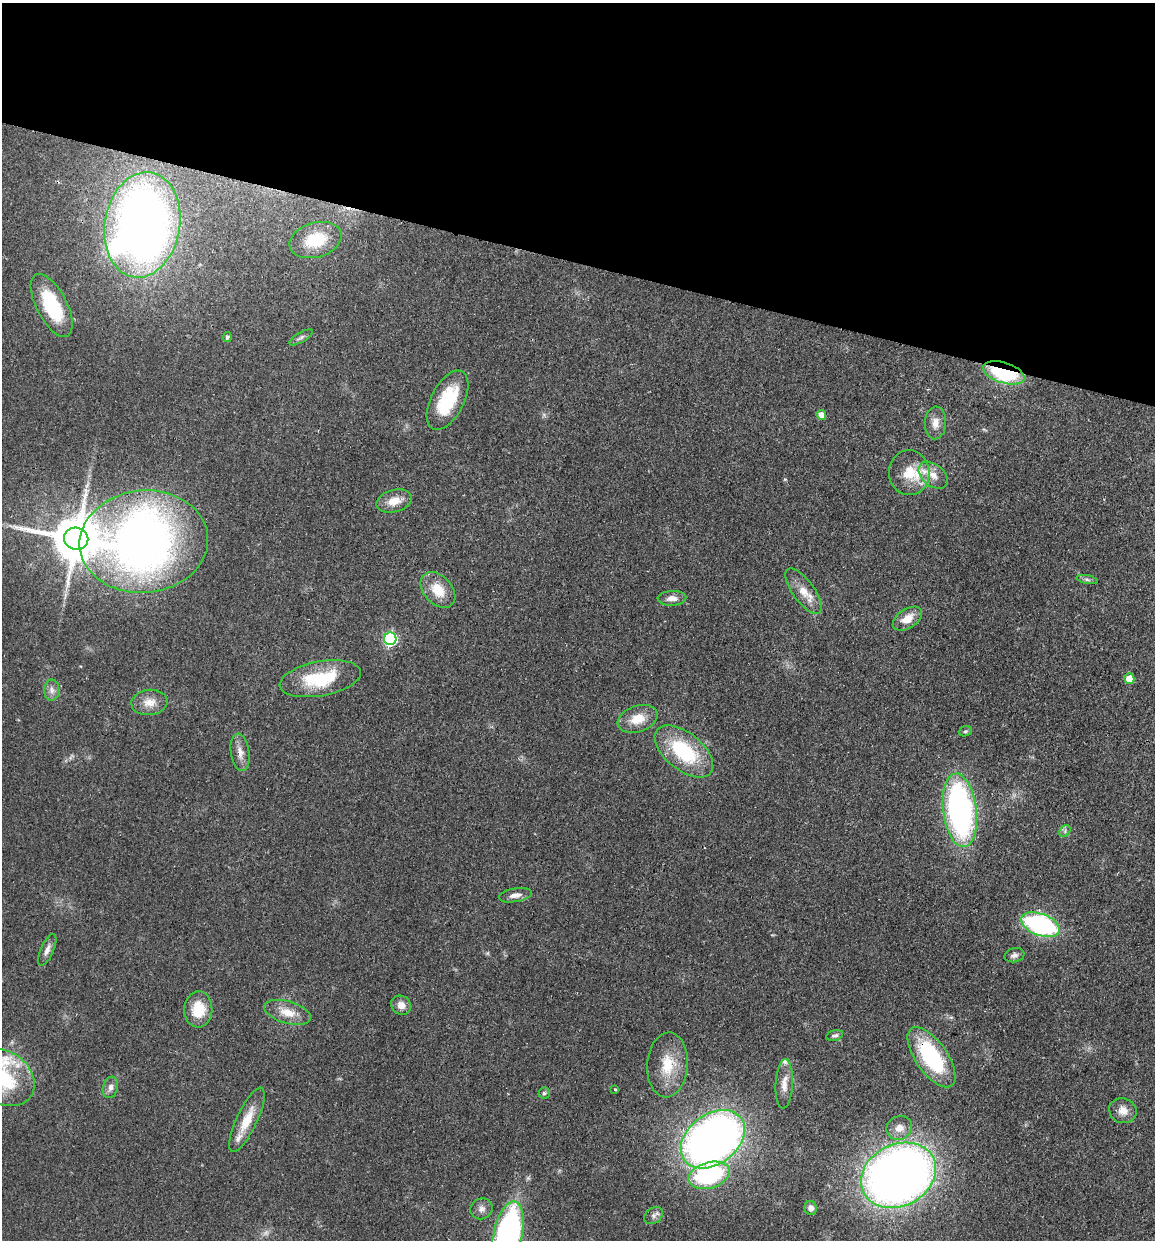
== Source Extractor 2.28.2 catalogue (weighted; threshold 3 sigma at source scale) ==
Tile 2 of 4 x 4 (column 2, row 1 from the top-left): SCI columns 1329-2481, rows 3730-4967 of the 5081 x 4981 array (HDU 1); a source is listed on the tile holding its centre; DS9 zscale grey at full resolution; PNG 1157 x 1242 px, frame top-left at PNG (2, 3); each listed source drawn as its Kron ellipse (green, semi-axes under 4 px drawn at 4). Shown black and unused: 21% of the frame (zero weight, under 2 of 3 exposures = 3% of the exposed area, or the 3 px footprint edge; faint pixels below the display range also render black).
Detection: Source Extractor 2.28.2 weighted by HDU 2 'WHT'; one run over the whole footprint, this tile lists its part. Background 0.0478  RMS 0.0068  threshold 0.0307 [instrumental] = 3 sigma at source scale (4.5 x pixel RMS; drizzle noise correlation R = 1.50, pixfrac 1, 0.05/0.05 arcsec/px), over >= 5 px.
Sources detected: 61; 1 cosmic-ray / hot-pixel residue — neither listed nor drawn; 5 inside a brighter listed object's ellipse — not listed separately; the other 55 listed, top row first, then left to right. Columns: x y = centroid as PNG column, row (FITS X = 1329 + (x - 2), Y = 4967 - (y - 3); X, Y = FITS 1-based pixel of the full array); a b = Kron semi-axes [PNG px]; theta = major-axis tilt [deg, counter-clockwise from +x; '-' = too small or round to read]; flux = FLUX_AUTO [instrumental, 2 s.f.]
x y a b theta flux
142 225 53 37 80 560
316 240 27 17 16 30
52 305 34 15 -63 44
227 337 5 4 - 1.7
301 337 13 5 30 2
1004 373 21 10 -17 55
447 400 32 16 63 36
821 415 5 5 - 7.3
935 423 16 10 86 6.1
909 473 22 20 -86 17
933 475 16 11 -39 7.9
394 501 18 11 15 9.3
76 539 12 11 - 3500
144 542 64 51 5 480
1087 579 10 4 -11 1.7
438 590 20 14 -47 15
803 591 27 11 -54 10
672 598 14 7 2 4.8
907 619 16 9 33 8.7
390 639 6 6 - 100
320 679 41 17 10 38
1129 679 5 5 - 13
52 690 10 7 -89 3.3
149 702 18 12 8 8.2
637 719 20 13 19 12
965 731 7 5 20 1.2
684 751 34 18 -39 48
240 752 19 9 -81 5.8
960 810 37 16 -83 190
1065 831 6 5 - 1.6
515 895 17 7 9 4.6
1041 925 20 11 -20 110
47 950 17 6 66 3.9
1014 955 10 7 14 2.5
401 1005 10 9 - 5.5
198 1009 18 14 87 20
287 1012 24 11 -16 11
835 1035 8 5 14 1.6
932 1057 35 16 -55 66
667 1065 32 20 86 22
3 1077 33 26 -36 52
784 1084 25 8 87 7
110 1087 11 7 73 3.2
615 1090 4 3 - 0.71
544 1093 5 5 - 1.4
1123 1111 14 12 -19 6.3
247 1120 35 10 65 15
899 1128 13 11 31 6.8
713 1139 35 25 37 470
709 1175 21 13 16 83
898 1175 39 31 27 660
811 1208 7 6 - 3.9
482 1209 11 10 - 3.8
654 1215 10 7 37 2.7
508 1235 34 14 78 210
Overlapping masked pixels (flux is a lower limit): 3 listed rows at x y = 1004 373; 144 542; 932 1057
Isophote crosses this tile's border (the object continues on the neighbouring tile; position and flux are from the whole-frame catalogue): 2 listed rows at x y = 3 1077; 508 1235